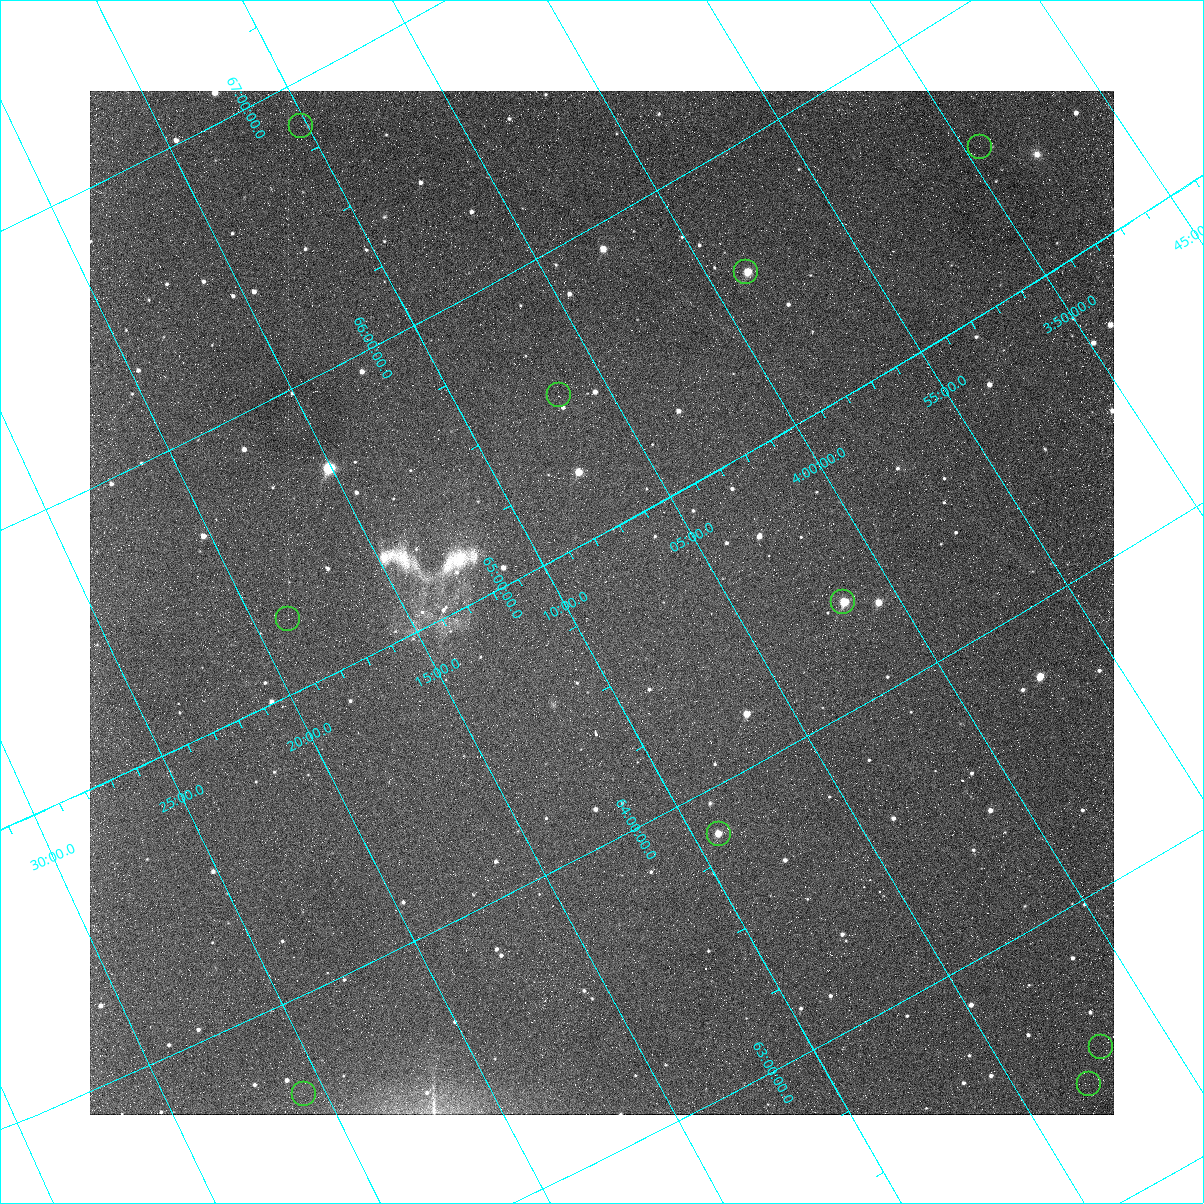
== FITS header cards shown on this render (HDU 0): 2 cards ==
NAXIS1  =                 1024
NAXIS2  =                 1024

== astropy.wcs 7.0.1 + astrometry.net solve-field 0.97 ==
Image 1024 x 1024 px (HDU 0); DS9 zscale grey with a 90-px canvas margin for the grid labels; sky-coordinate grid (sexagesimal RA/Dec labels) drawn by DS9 from the SOLVED WCS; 10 Tycho-2 reference stars matched to detected sources circled (green)
Header WCS: none
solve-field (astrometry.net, Tycho-2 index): SOLVED blind (the file carries no WCS)
Solved WCS: RA---TAN-SIP/DEC--TAN-SIP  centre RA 04:08:51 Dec +64:47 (62.21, +64.78 deg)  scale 13.2 arcsec/px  FOV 224.5' x 225.3'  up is -29 deg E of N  parity normal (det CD < 0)
(file carries no celestial WCS; the grid is the blind solution)
Tycho-2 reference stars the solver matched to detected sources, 10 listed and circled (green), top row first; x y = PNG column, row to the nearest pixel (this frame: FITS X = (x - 90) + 1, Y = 1024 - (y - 91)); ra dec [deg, ICRS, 3 dp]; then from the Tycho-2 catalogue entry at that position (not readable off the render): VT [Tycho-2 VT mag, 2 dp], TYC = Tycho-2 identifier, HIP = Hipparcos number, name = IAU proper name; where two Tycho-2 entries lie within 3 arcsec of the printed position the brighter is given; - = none
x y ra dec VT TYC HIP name
301 126 62.558 +66.847 7.97 4076-464-1 19473 -
980 147 57.380 +65.526 4.62 4071-1894-1 17884 -
746 272 59.683 +65.576 8.11 4071-927-1 18594 -
559 395 61.662 +65.521 6.15 4072-1494-1 19177 -
843 602 60.417 +64.357 8.45 4072-1412-1 18799 -
288 619 64.710 +65.252 8.10 4073-236-1 20119 -
719 834 62.301 +63.843 8.73 4072-168-1 19392 -
1101 1047 60.493 +62.514 8.47 4068-1064-1 18818 -
1089 1084 60.730 +62.421 7.38 4068-1308-1 18884 -
304 1094 66.417 +63.675 8.39 4069-1243-1 20669 -